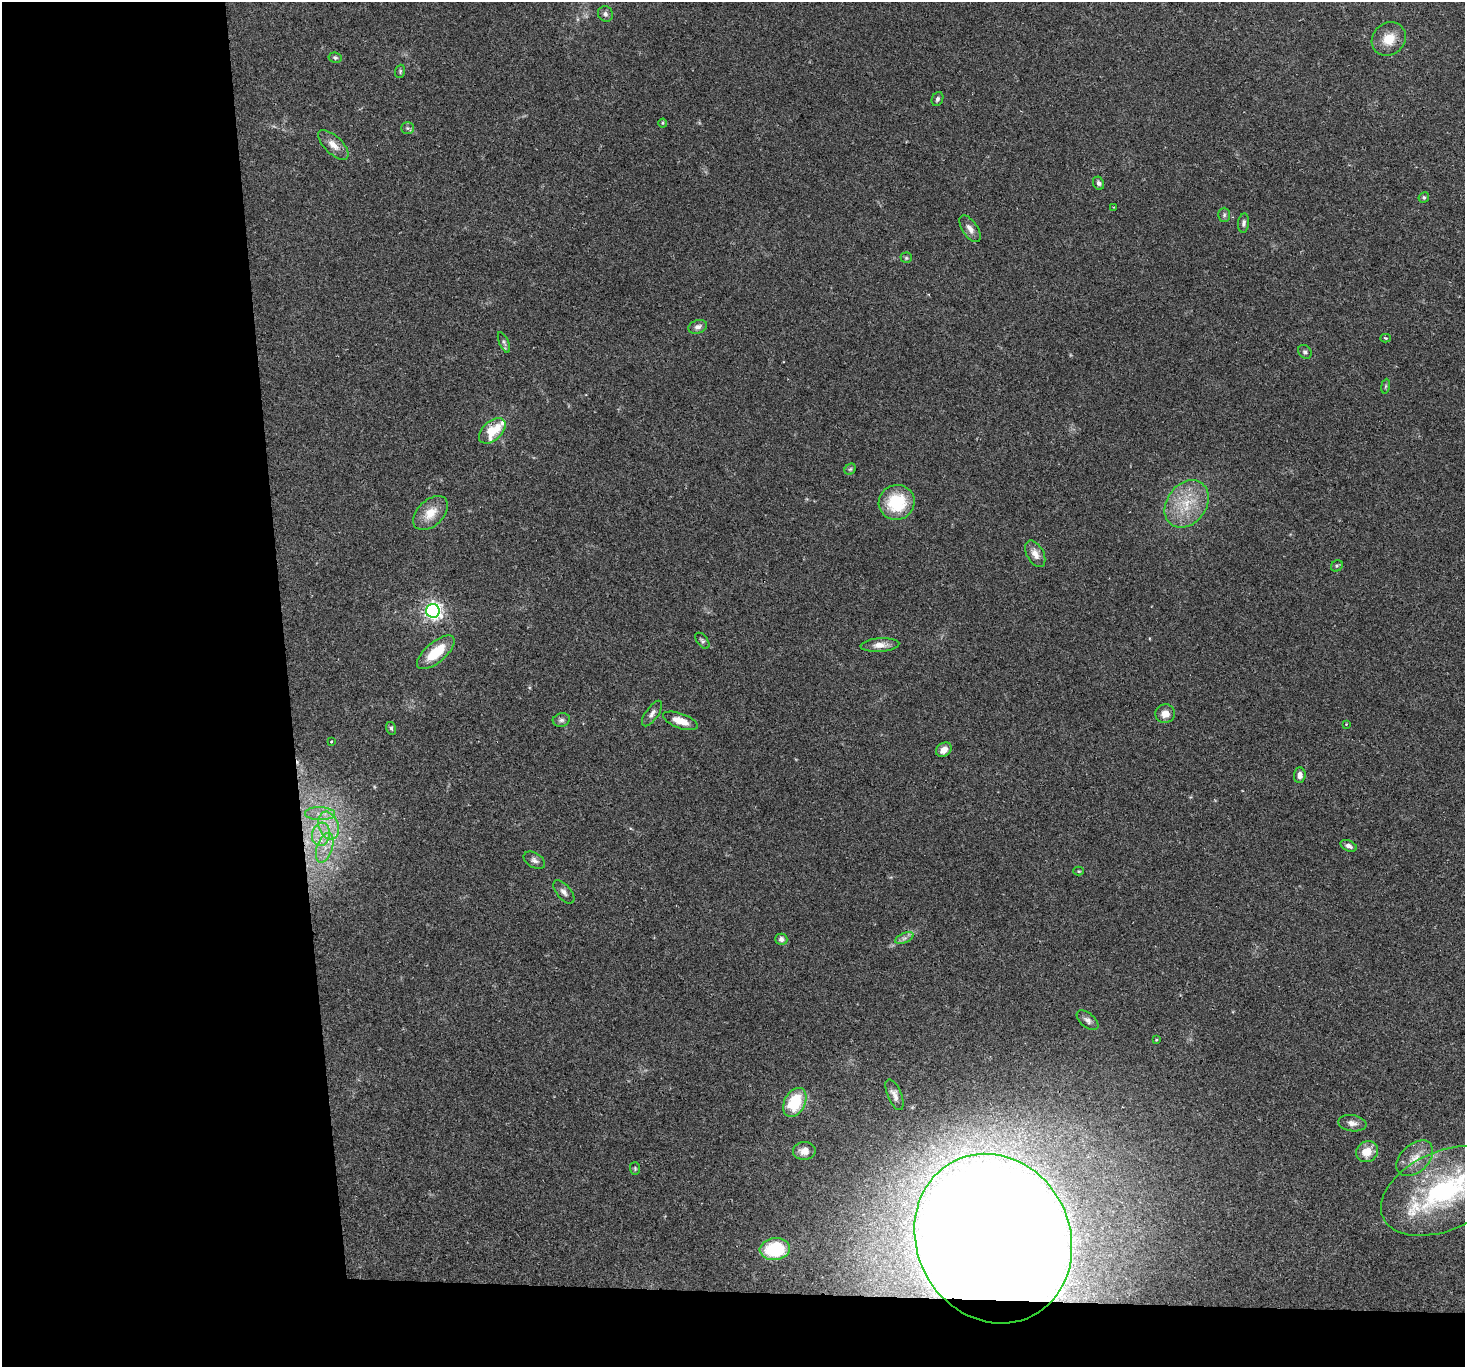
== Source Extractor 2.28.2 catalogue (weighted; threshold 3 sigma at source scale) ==
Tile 7 of 3 x 3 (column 1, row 3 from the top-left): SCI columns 1-1463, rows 147-1511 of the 4390 x 4366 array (HDU 1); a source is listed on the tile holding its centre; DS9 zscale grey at full resolution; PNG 1467 x 1369 px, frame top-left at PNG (2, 2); each listed source drawn as its Kron ellipse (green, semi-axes under 4 px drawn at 4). Shown black and unused: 24% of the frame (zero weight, under 2 of 3 exposures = <1% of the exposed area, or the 3 px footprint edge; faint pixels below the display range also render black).
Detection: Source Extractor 2.28.2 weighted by HDU 2 'WHT'; one run over the whole footprint, this tile lists its part. Background 0.0565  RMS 0.0045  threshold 0.0202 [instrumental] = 3 sigma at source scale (4.5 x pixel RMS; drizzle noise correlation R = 1.50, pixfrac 1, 0.05/0.05 arcsec/px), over >= 5 px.
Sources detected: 66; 1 cosmic-ray / hot-pixel residue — neither listed nor drawn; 3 inside a brighter listed object's ellipse — not listed separately; the other 62 listed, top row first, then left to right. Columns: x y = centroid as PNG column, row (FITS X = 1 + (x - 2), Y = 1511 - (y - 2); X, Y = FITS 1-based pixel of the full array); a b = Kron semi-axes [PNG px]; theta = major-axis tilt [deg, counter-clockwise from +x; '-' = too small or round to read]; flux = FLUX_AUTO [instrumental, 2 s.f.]
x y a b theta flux
605 14 8 7 - 1.4
1389 39 18 16 43 8.7
335 58 6 5 - 0.87
400 71 7 5 72 0.68
937 99 7 5 66 1.1
663 123 4 4 - 0.48
407 128 6 5 - 0.93
333 145 19 9 -44 4.4
1098 183 7 5 -66 1.1
1424 197 5 5 - 0.83
1114 207 2 2 - 0.31
1224 215 7 6 - 1
1244 223 9 5 85 1.4
970 229 15 7 -56 2.8
906 258 5 5 - 0.68
698 327 9 6 19 1.9
1386 338 5 4 - 0.6
504 342 11 4 -66 1.1
1305 352 7 6 - 1
1385 386 7 4 81 0.68
492 431 16 9 42 13
850 469 6 5 - 0.75
897 502 18 17 - 22
1187 504 26 19 52 16
430 513 20 13 44 8.2
1035 554 14 8 -60 3.6
1337 566 6 5 - 0.69
433 611 7 7 - 190
702 641 9 5 -52 0.94
880 645 19 7 3 3.6
436 652 23 10 40 14
652 714 15 6 55 2
1165 714 10 9 - 4
561 720 8 6 15 1.4
680 721 18 7 -20 6.2
1346 724 3 3 - 0.28
391 728 6 5 - 0.91
331 742 3 3 - 0.4
944 750 8 6 39 3.4
1300 775 8 6 87 2.2
320 814 15 6 -1 3.9
329 826 14 10 -72 6.8
321 834 12 9 82 5.2
1349 846 8 5 -24 1.6
325 848 15 7 71 5.3
534 860 12 7 -31 1.8
1079 871 5 4 - 0.49
564 892 14 7 -49 2.1
904 938 10 5 23 1.6
781 939 6 5 - 1.8
1088 1020 13 7 -40 2
1156 1040 4 3 - 0.46
894 1095 16 7 -67 2.5
795 1102 15 10 61 21
1352 1123 14 8 -8 2.7
804 1151 11 9 4 3.6
1367 1152 11 10 - 7.3
1415 1158 21 14 43 7.2
635 1169 6 5 - 0.68
1443 1191 66 39 24 76
993 1239 87 77 -63 2500
775 1249 15 11 6 28
Overlapping masked pixels (flux is a lower limit): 1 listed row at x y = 993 1239
Isophote crosses this tile's border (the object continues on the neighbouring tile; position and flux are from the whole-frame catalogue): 1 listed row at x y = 1443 1191